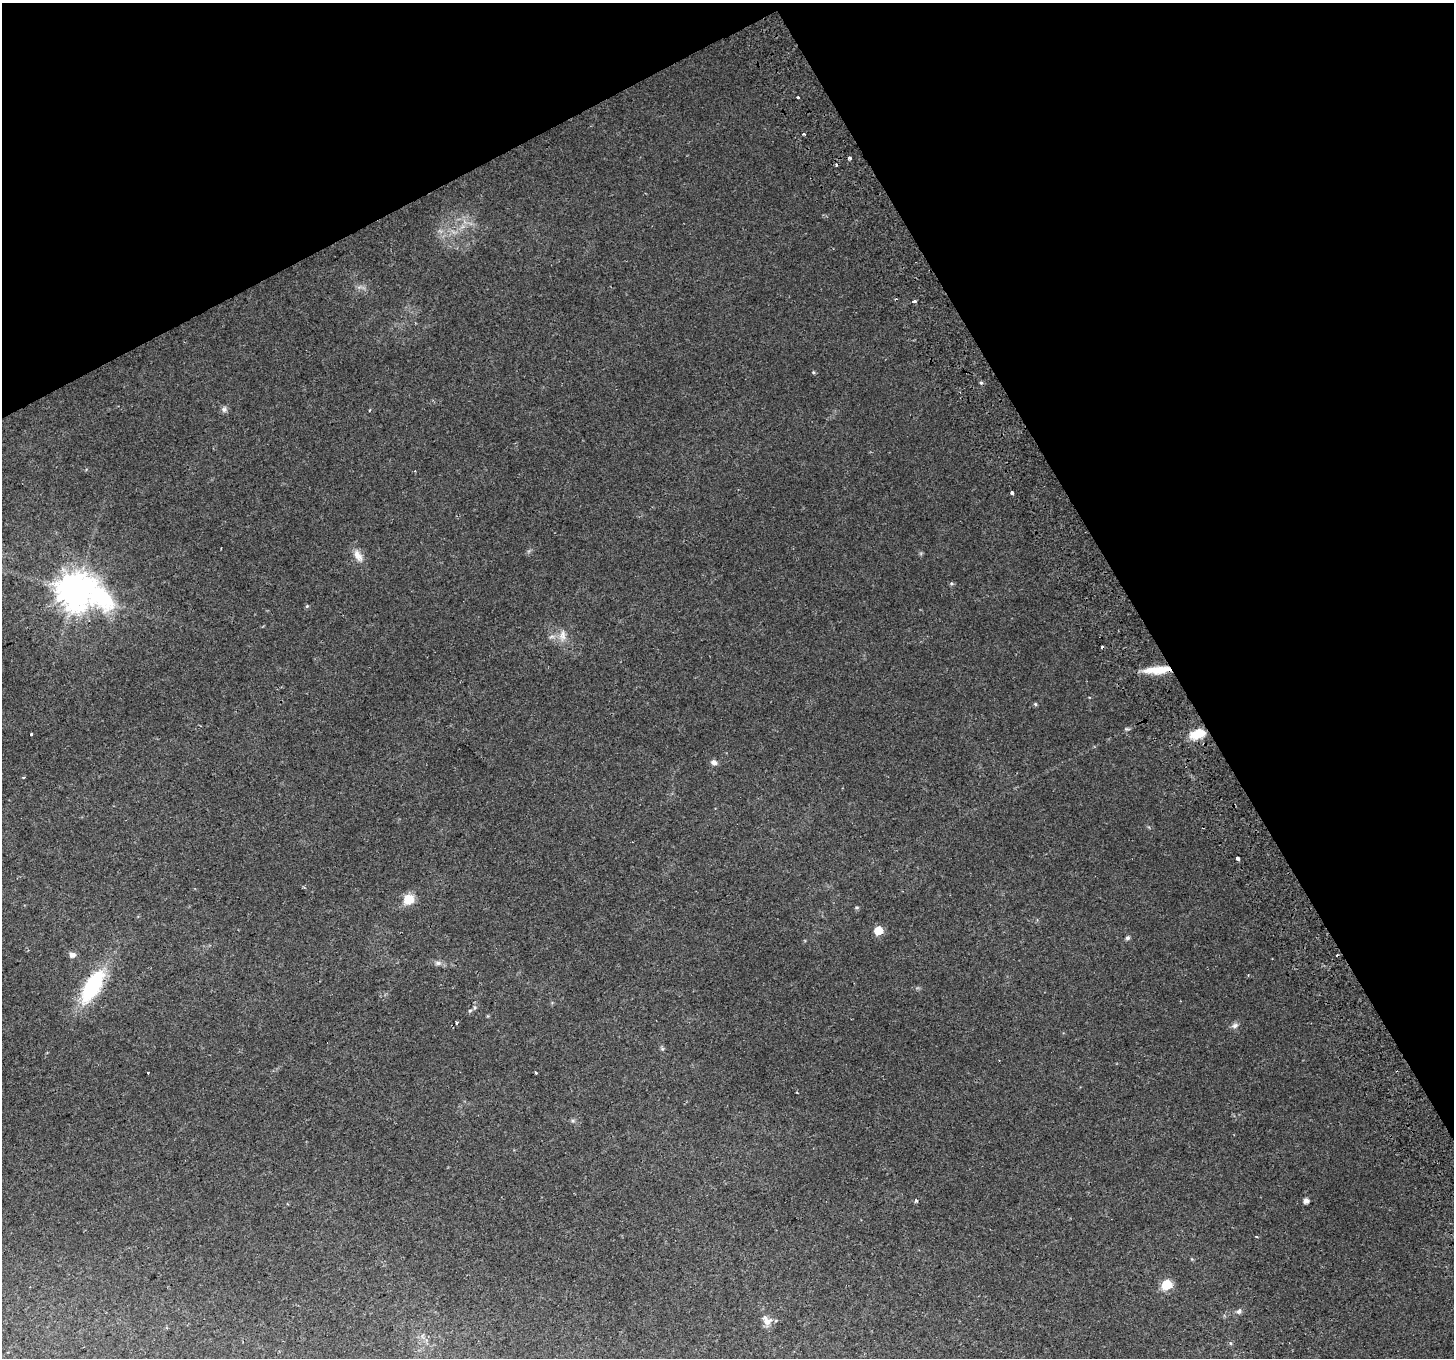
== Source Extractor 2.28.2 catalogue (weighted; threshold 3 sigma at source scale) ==
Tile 3 of 4 x 4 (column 3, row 1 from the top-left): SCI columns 2956-4407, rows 4261-5616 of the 5907 x 5749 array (HDU 1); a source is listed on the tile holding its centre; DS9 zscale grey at full resolution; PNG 1456 x 1360 px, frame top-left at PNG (2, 3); no overlay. Shown black and unused: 28% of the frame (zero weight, under 2 of 3 exposures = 3% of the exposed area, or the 3 px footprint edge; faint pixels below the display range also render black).
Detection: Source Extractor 2.28.2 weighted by HDU 2 'WHT'; one run over the whole footprint, this tile lists its part. Background 0.0327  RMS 0.0041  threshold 0.0185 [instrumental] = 3 sigma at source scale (4.5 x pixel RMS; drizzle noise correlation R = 1.50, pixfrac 1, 0.0396/0.0396 arcsec/px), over >= 5 px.
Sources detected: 45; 5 cosmic-ray / hot-pixel residue — not listed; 1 inside a brighter listed object's ellipse — not listed separately; the other 39 listed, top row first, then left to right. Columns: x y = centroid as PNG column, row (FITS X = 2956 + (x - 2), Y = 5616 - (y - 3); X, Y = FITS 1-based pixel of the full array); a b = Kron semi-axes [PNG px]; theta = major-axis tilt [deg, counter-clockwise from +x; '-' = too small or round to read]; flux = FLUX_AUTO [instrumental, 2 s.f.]
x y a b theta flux
798 97 3 3 - 1.8
804 134 4 3 - 1
850 158 3 3 - 1.7
914 301 4 3 - 2.5
224 409 8 8 - 1.2
1012 493 4 3 - 2.4
358 555 18 9 -60 3.6
951 584 6 4 -1 0.61
76 592 16 11 -15 970
307 606 5 5 - 0.51
562 636 18 9 86 3.5
552 637 9 4 8 1.1
1158 670 31 8 4 9.1
1035 704 5 5 - 0.63
31 734 3 3 - 1.2
1197 734 17 9 14 8.5
714 762 8 7 - 1.6
24 777 3 3 - 0.73
1238 858 4 3 - 3.1
409 899 6 6 - 17
857 907 5 4 - 0.55
878 930 6 6 - 8.3
1128 938 6 5 - 0.97
72 955 6 6 - 2
438 963 10 6 0 1.4
92 986 36 15 59 34
475 1007 6 5 - 0.86
456 1022 3 3 - 0.71
1235 1025 10 7 25 1.5
148 1073 3 3 - 1.2
536 1073 3 3 - 1.5
573 1121 6 4 -18 0.67
916 1201 4 4 - 1.1
1306 1201 5 4 - 1.9
1256 1237 4 3 - 0.37
1166 1284 6 6 - 16
1239 1311 8 6 59 1.1
767 1322 13 10 17 2.9
1230 1343 5 3 - 0.42
Overlapping masked pixels (flux is a lower limit): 1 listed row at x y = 1158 670